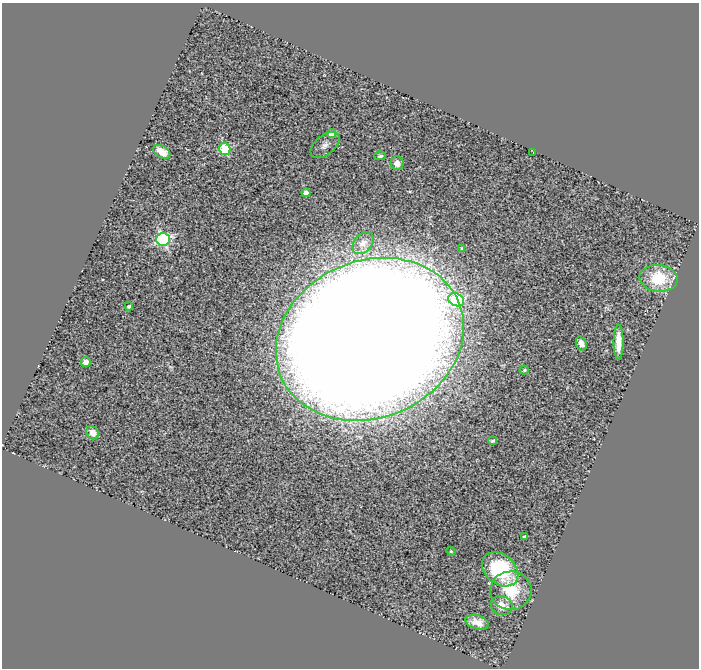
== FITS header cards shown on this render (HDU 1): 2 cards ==
NAXIS1  =                  697
NAXIS2  =                  666

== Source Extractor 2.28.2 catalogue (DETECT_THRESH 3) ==
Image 697 x 666 px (HDU 1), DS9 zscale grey, 1 PNG px = 1 image px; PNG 701 x 670 px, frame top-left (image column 1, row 666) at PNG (2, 3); each listed source drawn as its Kron ellipse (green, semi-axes under 4 px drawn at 4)
Background 0.733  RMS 0.09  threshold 0.271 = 3 sigma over >= 5 px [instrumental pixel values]
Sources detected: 27; all 27 listed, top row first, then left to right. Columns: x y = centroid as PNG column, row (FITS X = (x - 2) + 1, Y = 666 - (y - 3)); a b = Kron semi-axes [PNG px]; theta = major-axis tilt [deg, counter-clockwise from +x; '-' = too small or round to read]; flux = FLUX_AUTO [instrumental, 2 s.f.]
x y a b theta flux
331 133 4 4 - 170
325 145 17 9 40 45
225 149 6 5 - 570
162 152 9 6 -30 99
533 153 3 2 - 6.6
380 156 6 4 1 14
397 163 7 6 - 63
306 193 4 4 - 66
163 239 6 6 - 1400
363 243 12 9 48 46
461 248 4 3 - 6.5
658 278 19 13 -5 310
456 300 8 6 -25 610
129 306 4 3 - 18
370 339 96 78 23 62000
618 342 17 5 89 100
581 343 7 5 -68 41
86 362 5 5 - 57
524 370 5 4 - 9.5
93 433 7 6 - 64
492 441 4 3 - 12
524 536 4 2 - 8.4
451 551 4 4 - 7.6
500 569 20 14 -39 450
511 591 20 19 - 240
502 606 11 9 -20 81
477 622 12 7 -18 69